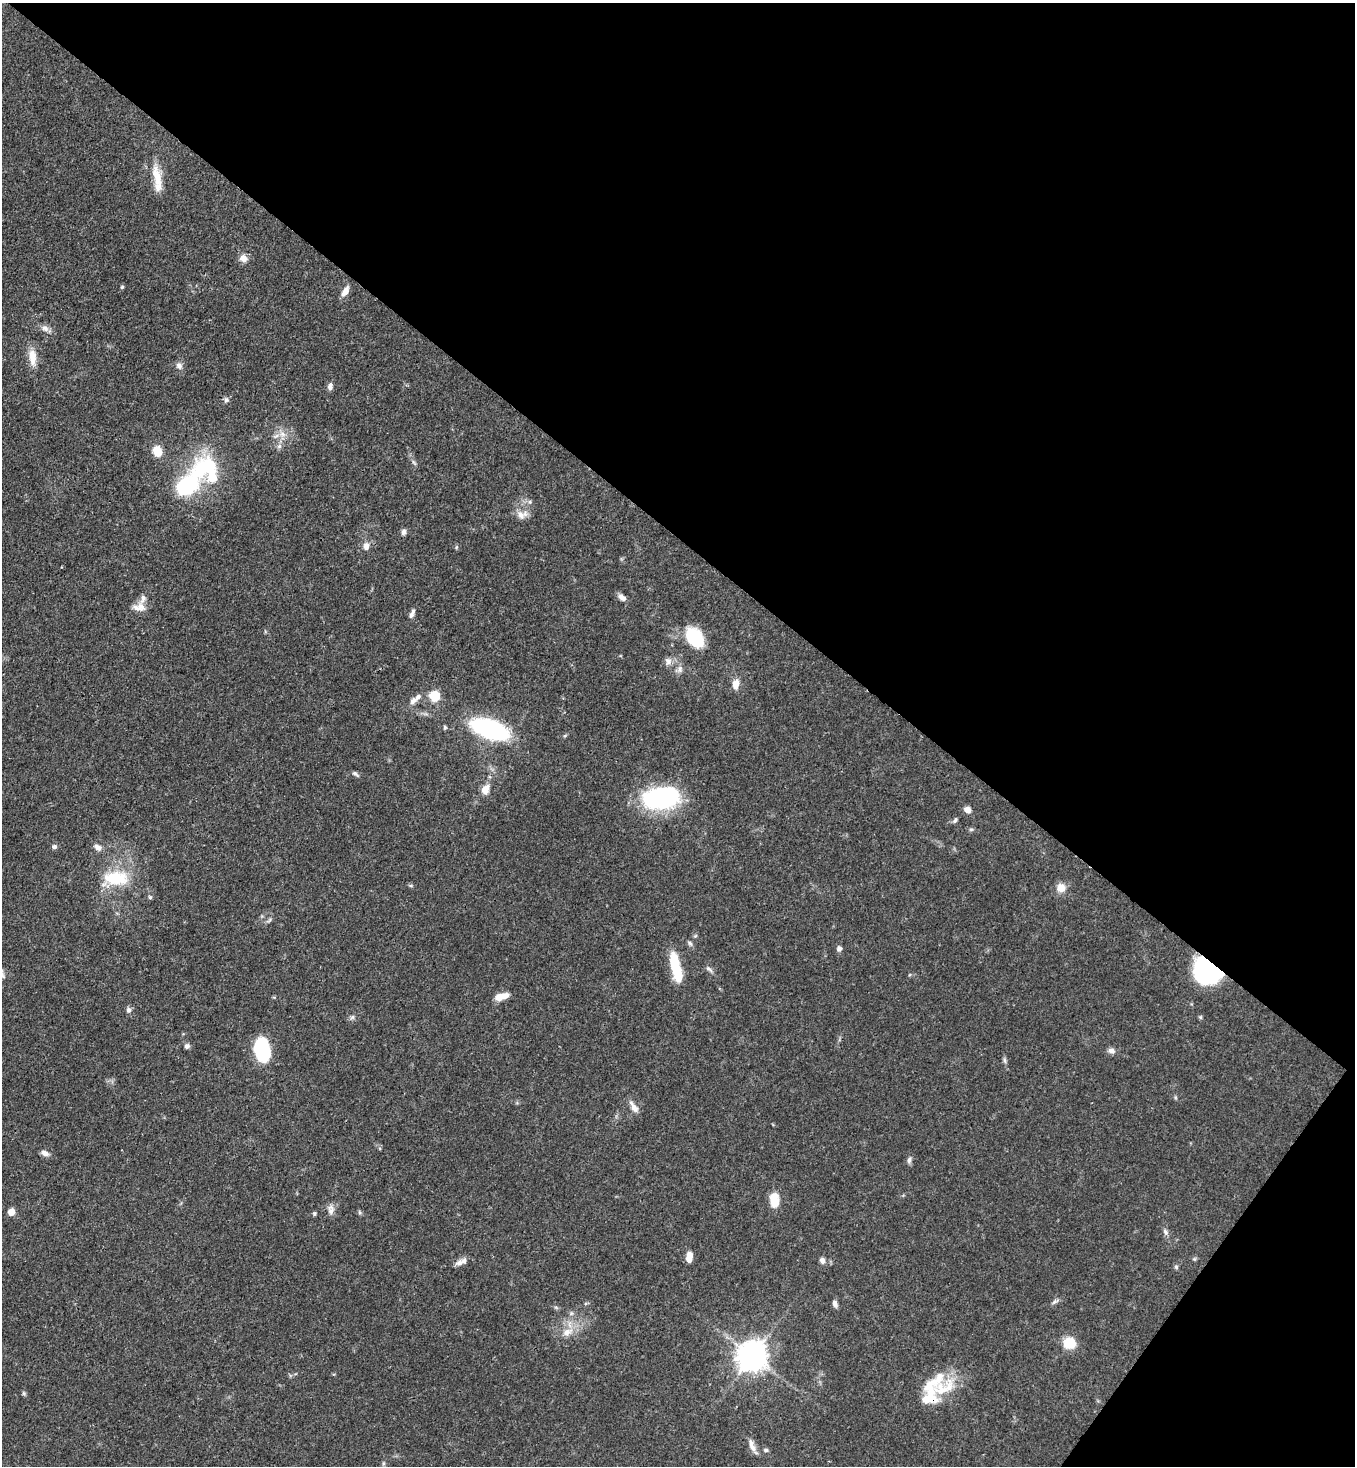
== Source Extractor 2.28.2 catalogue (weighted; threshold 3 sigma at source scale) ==
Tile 8 of 4 x 4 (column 4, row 2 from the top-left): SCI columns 4423-5775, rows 2991-4454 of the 5999 x 5977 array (HDU 1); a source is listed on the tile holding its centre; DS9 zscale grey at full resolution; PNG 1357 x 1468 px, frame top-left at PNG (2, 3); no overlay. Shown black and unused: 40% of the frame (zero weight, under 3 of 4 exposures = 7% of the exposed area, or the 3 px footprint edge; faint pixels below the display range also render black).
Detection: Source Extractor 2.28.2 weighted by HDU 2 'WHT'; one run over the whole footprint, this tile lists its part. Background 0.071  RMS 0.0036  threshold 0.0162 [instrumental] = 3 sigma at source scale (4.5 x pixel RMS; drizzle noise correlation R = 1.50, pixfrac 1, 0.05/0.05 arcsec/px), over >= 5 px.
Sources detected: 86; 7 inside a brighter listed object's ellipse — not listed separately; the other 79 listed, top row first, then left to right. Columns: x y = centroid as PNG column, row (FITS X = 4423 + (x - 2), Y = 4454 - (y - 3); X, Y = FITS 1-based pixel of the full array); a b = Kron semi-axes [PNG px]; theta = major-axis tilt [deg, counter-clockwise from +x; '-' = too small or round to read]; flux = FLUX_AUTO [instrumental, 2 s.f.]
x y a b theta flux
157 178 37 9 -88 6.9
243 258 9 9 - 2.4
122 287 5 4 - 0.49
345 291 13 6 61 2.7
45 328 10 8 -39 1.8
32 357 21 9 -86 5.1
179 366 9 8 - 1.6
330 386 9 6 83 1.5
226 400 7 6 - 0.96
282 434 10 6 -27 2.2
279 446 6 6 - 1
157 451 12 9 -71 5
414 462 10 3 -50 0.68
212 473 47 15 -78 17
187 486 26 17 38 27
522 514 17 10 10 3.1
403 532 8 6 77 1.2
366 546 10 7 88 2.1
456 547 6 4 -73 0.45
622 598 10 6 -42 1.9
139 607 18 11 -2 3.5
412 614 13 5 67 1.6
695 638 20 13 -52 20
668 661 10 9 - 1.9
680 669 10 8 77 1.7
736 684 11 7 80 3.6
435 696 8 8 - 10
413 700 13 7 45 1.9
445 727 6 4 -88 0.52
490 729 23 11 -21 81
355 774 10 4 -34 0.83
485 789 11 8 57 3.4
661 798 40 22 9 46
967 810 7 6 - 2.5
955 820 8 5 59 0.78
971 829 6 4 0 0.58
54 847 6 5 - 0.93
98 847 10 7 -33 1.7
116 878 33 18 3 16
1061 888 9 9 - 4.2
150 897 5 5 - 0.59
269 920 9 3 45 0.66
695 936 6 4 44 0.49
690 943 8 5 -62 0.84
839 949 7 6 - 1.2
676 967 32 9 -77 16
709 969 12 5 -41 1.1
1207 971 26 20 -38 46
502 996 15 7 14 4.5
129 1010 7 6 - 1.2
352 1017 7 5 45 0.84
187 1046 7 6 - 0.99
262 1050 20 11 -78 29
1111 1051 9 7 -17 1.6
1005 1060 8 4 -81 0.83
634 1107 16 7 -58 2.7
45 1153 10 6 -22 1.6
909 1160 9 6 70 1.2
774 1200 16 10 -86 6.4
331 1209 14 9 -82 2.2
11 1212 7 6 - 3.1
359 1212 6 4 -71 0.54
314 1213 5 5 - 0.59
1165 1232 10 6 -61 1.2
689 1257 10 6 82 3.9
822 1260 7 6 - 1.5
460 1262 12 8 22 1.9
1176 1267 6 5 - 0.6
1055 1302 9 5 38 0.96
835 1303 8 5 -71 1.4
571 1313 6 6 - 0.79
567 1332 17 9 31 4.5
1070 1343 11 11 - 8.8
752 1356 9 9 - 550
943 1389 42 21 28 14
24 1393 6 5 - 0.57
752 1446 22 6 -67 2.7
766 1450 7 5 -2 0.71
383 1463 6 4 -73 0.6
Overlapping masked pixels (flux is a lower limit): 1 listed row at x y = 1207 971